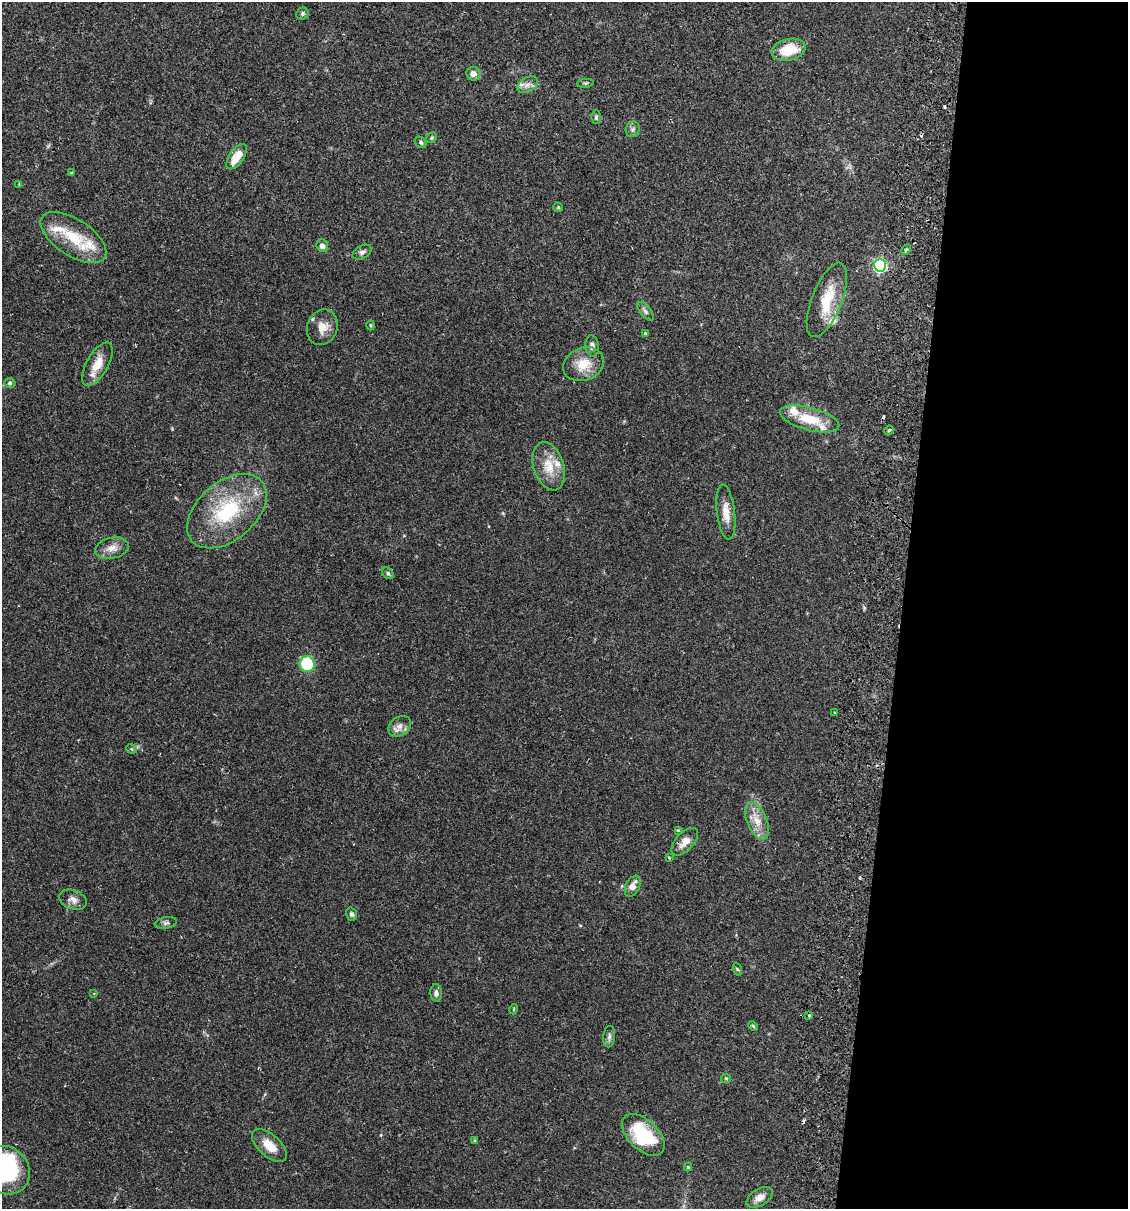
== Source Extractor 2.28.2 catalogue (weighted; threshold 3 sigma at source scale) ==
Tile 12 of 4 x 4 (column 4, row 3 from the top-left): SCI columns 3551-4676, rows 1225-2431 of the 4966 x 4858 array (HDU 1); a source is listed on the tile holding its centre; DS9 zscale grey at full resolution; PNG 1130 x 1211 px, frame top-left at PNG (2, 2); each listed source drawn as its Kron ellipse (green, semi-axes under 4 px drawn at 4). Shown black and unused: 20% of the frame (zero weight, under 2 of 3 exposures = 3% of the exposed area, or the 3 px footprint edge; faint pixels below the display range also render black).
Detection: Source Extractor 2.28.2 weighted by HDU 2 'WHT'; one run over the whole footprint, this tile lists its part. Background 0.0646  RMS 0.005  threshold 0.0225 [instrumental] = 3 sigma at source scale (4.5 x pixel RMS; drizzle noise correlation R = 1.50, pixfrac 1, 0.05/0.05 arcsec/px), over >= 5 px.
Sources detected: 73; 1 inside a brighter object's white glare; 4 cosmic-ray / hot-pixel residue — neither listed nor drawn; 8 inside a brighter listed object's ellipse — not listed separately; the other 60 listed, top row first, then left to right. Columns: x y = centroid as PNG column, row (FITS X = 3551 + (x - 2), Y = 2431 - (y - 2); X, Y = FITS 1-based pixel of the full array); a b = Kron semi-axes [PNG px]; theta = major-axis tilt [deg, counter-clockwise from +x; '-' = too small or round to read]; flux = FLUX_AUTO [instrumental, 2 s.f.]
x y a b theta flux
302 14 6 5 - 0.98
789 50 17 10 14 14
473 74 7 6 - 2.9
585 83 8 3 5 0.71
528 85 11 7 30 2.6
596 117 6 4 89 0.82
633 129 8 7 - 1.4
432 138 6 5 - 0.67
421 142 6 5 - 0.96
236 157 14 7 55 8.3
71 173 3 3 - 0.54
19 184 3 3 - 0.51
558 207 5 4 - 0.61
73 237 37 18 -33 19
322 246 6 5 - 2.2
906 249 6 4 62 0.72
362 252 10 6 29 1.7
880 265 6 6 - 79
827 300 39 15 68 16
645 311 11 5 -51 1.4
370 325 5 3 - 0.5
322 327 18 15 69 6.1
645 333 4 3 - 0.65
592 346 11 7 -83 2
97 364 24 11 60 8.2
583 364 21 16 22 9.9
10 383 5 4 - 0.75
809 419 30 11 -15 15
889 430 5 4 - 0.58
549 466 25 15 -73 10
227 511 46 29 41 40
726 512 28 9 -83 6.2
112 548 17 10 12 4.8
388 573 6 5 - 0.93
307 664 8 7 - 23
834 713 3 3 - 1
400 726 12 9 36 3.2
131 749 5 4 - 0.86
757 821 19 10 -67 6.4
678 830 4 3 - 0.58
685 842 17 9 46 4.8
669 858 3 3 - 0.74
633 886 11 7 63 4.3
73 900 14 9 -20 3
352 914 7 5 -72 1.2
166 923 11 5 11 1.4
737 969 7 4 -71 0.69
94 993 3 3 - 0.37
436 993 9 6 -86 1.8
514 1009 5 3 - 0.37
809 1015 3 3 - 0.84
753 1026 5 4 - 0.58
609 1037 11 6 84 1.5
726 1078 5 4 - 0.53
643 1135 26 15 -44 29
475 1141 4 3 - 0.51
269 1145 21 11 -42 7.8
688 1167 4 4 - 0.62
6 1170 25 23 -49 55
760 1197 14 8 32 4.1
Overlapping masked pixels (flux is a lower limit): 1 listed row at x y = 880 265
Isophote crosses this tile's border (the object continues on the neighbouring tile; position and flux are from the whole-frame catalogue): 1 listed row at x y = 6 1170